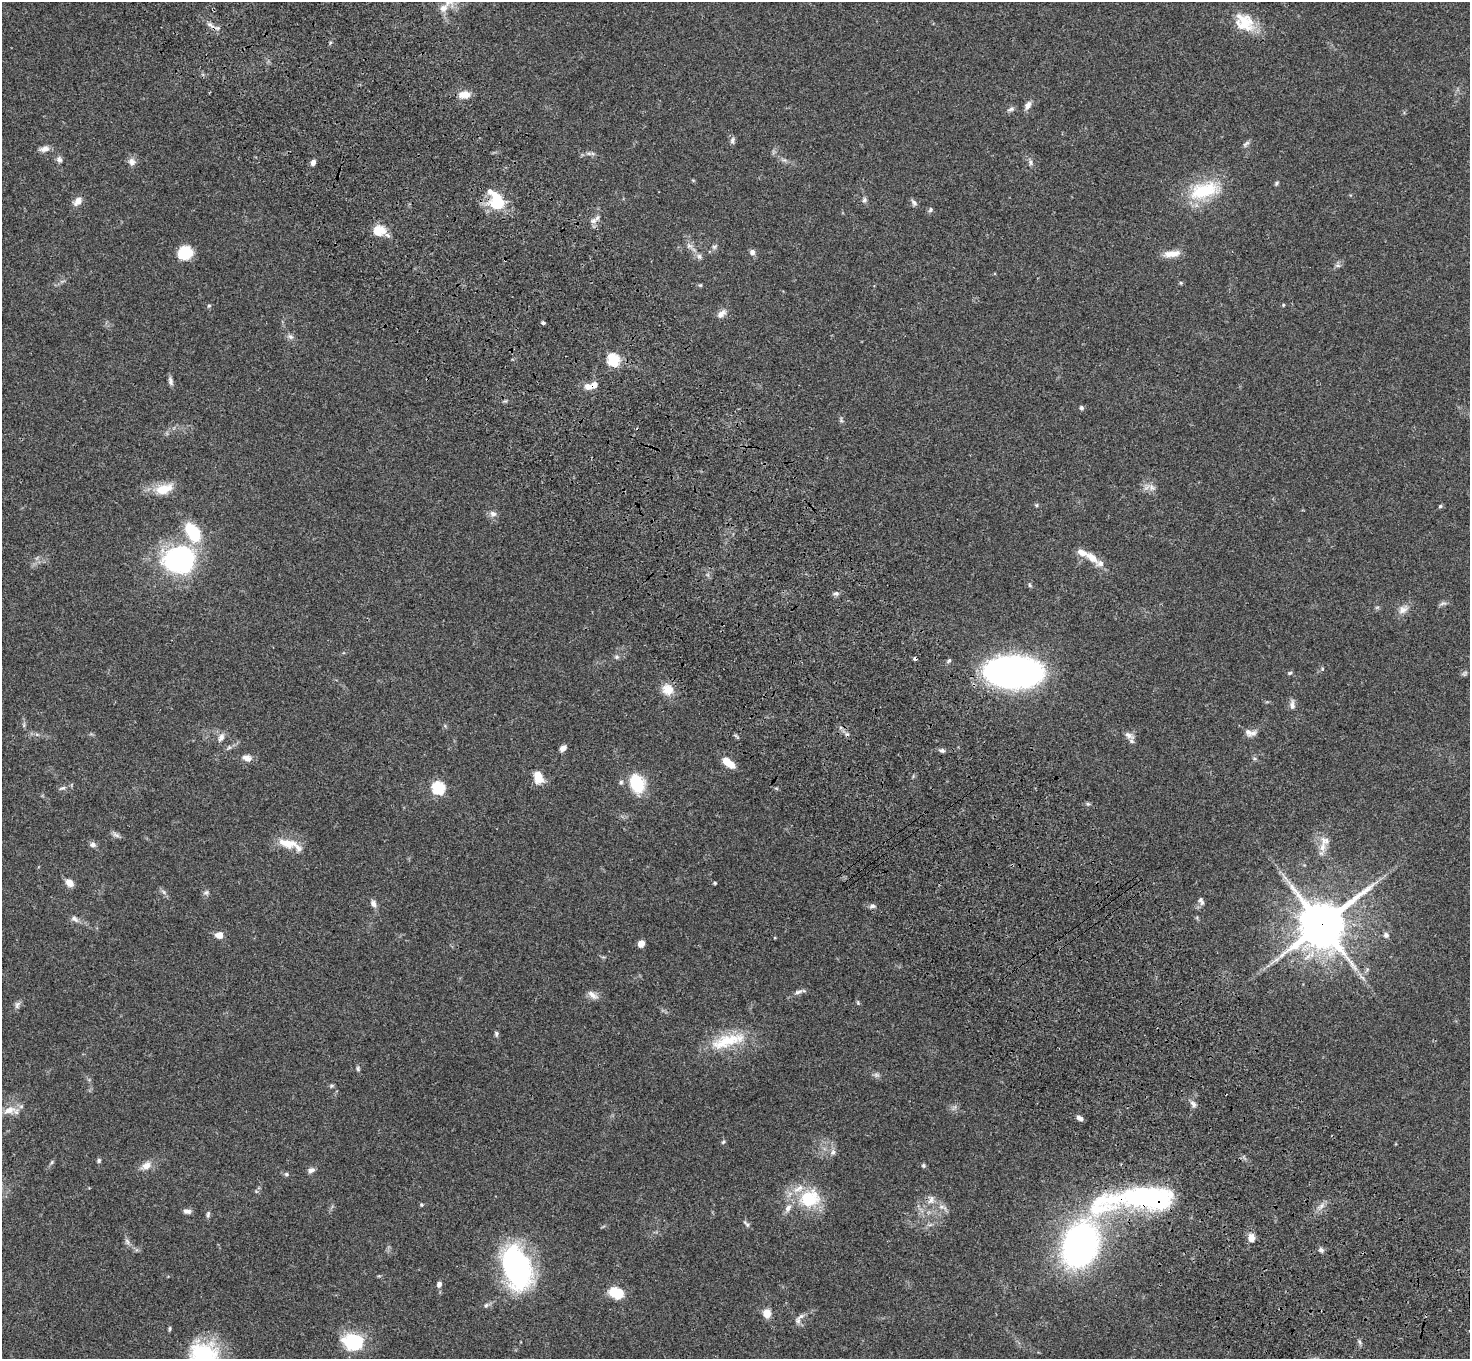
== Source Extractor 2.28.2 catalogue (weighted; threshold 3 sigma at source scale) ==
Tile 6 of 4 x 4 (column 2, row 2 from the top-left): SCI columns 1574-3041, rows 3093-4449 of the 6081 x 6045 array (HDU 1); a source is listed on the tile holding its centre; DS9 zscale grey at full resolution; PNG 1472 x 1361 px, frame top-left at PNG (2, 2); no overlay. Shown black and unused: <1% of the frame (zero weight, under 3 of 4 exposures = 6% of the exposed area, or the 3 px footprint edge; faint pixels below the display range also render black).
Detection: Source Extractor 2.28.2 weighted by HDU 2 'WHT'; one run over the whole footprint, this tile lists its part. Background 0.0477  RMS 0.0052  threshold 0.0235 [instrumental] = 3 sigma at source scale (4.5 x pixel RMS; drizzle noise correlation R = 1.50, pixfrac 1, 0.05/0.05 arcsec/px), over >= 5 px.
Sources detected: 146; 1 too faint to see at this stretch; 1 cosmic-ray / hot-pixel residue — not listed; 10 inside a brighter listed object's ellipse — not listed separately; the other 134 listed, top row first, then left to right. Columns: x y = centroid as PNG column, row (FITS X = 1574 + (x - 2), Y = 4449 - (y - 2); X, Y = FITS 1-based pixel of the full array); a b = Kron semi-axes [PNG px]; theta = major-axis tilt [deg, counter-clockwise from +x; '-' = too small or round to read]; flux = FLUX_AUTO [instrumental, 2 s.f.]
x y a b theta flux
443 8 13 11 41 4.6
1244 22 27 21 -43 14
211 25 15 5 -33 2.6
464 95 14 8 4 5.1
1028 105 11 6 59 2.7
1011 109 10 5 14 1.3
732 140 9 6 70 1.5
1246 144 11 5 40 1.2
44 149 12 7 14 2.7
59 159 8 7 - 1.6
132 162 11 9 -73 2.7
313 162 7 5 65 1.8
1030 162 8 5 -85 1.3
1276 183 6 4 43 0.79
1204 190 42 20 16 26
864 200 7 6 - 1.2
78 201 13 8 52 3.2
497 201 23 13 -57 21
914 202 9 6 -58 1.4
930 210 8 5 61 0.95
593 221 9 7 42 2.5
379 231 18 11 -19 8.4
689 246 8 6 10 1.6
714 247 7 5 17 0.97
752 252 7 6 - 1.9
185 253 15 13 26 13
1172 254 22 8 7 5.5
699 256 8 6 -58 1.6
1338 265 7 4 -1 1
1181 283 5 4 - 0.58
700 285 5 5 - 0.59
1283 305 4 4 - 0.5
209 306 5 4 - 0.71
721 314 14 7 38 2.9
543 323 4 3 - 1.6
291 337 7 6 - 1.4
613 360 6 6 - 51
170 381 11 6 -73 1.7
588 386 10 8 -14 3.5
1081 408 5 5 - 1
841 420 9 3 -78 0.88
1152 487 11 8 -35 2.7
164 489 24 12 18 9.7
1036 505 5 5 - 0.62
1440 506 5 4 - 0.8
493 514 10 8 -24 2.3
193 532 26 14 -56 21
1092 557 17 8 -39 6
179 559 27 22 2 95
1030 585 6 4 -61 0.72
836 593 8 6 17 1.5
1443 603 10 5 13 1.3
1403 610 13 9 31 3.4
616 657 6 5 - 1
915 659 4 3 - 2.3
949 661 6 5 - 0.91
1322 669 5 4 - 0.58
1014 672 35 19 -2 270
1290 673 6 4 22 0.71
1464 674 8 4 59 0.91
667 689 16 14 -30 6.4
1292 705 13 7 -86 2.3
1248 732 11 8 -51 2.5
1129 735 15 7 -29 2.7
221 737 11 7 64 2.5
229 747 6 5 - 0.92
563 748 8 5 37 2.5
942 750 7 6 - 1.2
248 759 10 9 - 2.5
728 762 14 7 -41 8.5
538 777 14 10 -75 7.2
621 782 7 6 - 1.1
637 784 14 11 -67 26
62 788 10 5 24 1.2
438 788 6 6 - 56
1088 804 6 5 - 0.84
116 835 12 5 -31 1.6
1325 840 13 11 -42 4
288 843 30 11 -11 9.1
93 844 8 6 4 1.8
69 883 9 7 -44 4.1
715 883 4 3 - 0.61
206 892 8 6 40 1.2
1202 902 7 6 - 1.2
373 904 9 7 -64 2.3
872 906 7 5 -1 1.4
75 919 12 6 -35 2
1321 925 15 14 - 2200
219 935 9 8 - 3.6
1386 935 7 7 - 1.6
641 944 6 5 - 4.6
1276 960 7 4 2 1.3
1362 977 8 4 -36 1.4
798 992 11 5 13 1.8
593 995 16 7 -36 3
17 1005 10 7 74 1.6
496 1034 7 5 90 0.95
727 1041 52 16 16 21
358 1069 6 5 - 0.85
876 1075 7 4 -1 1.1
331 1086 7 5 1 0.81
1193 1104 11 6 -49 1.8
9 1110 20 10 17 5.6
1080 1118 7 5 -31 2.1
723 1142 6 4 47 0.7
833 1152 8 6 89 1.6
99 1160 6 5 - 0.9
52 1162 6 4 71 0.74
146 1165 15 10 27 4.3
923 1165 5 5 - 0.85
311 1170 8 6 16 1.9
286 1174 6 6 - 0.93
810 1198 29 23 16 24
1138 1199 94 22 6 120
931 1200 14 7 74 3.3
421 1205 5 4 - 0.62
1321 1206 7 4 71 1.4
942 1207 16 6 -19 2.9
187 1211 9 6 -6 2
208 1214 9 5 84 1.1
747 1225 6 6 - 1.1
1251 1238 9 7 -90 4.6
127 1241 10 5 -63 1.5
1080 1245 30 21 70 220
1321 1250 7 6 - 1.2
516 1267 41 24 -71 100
439 1284 6 5 - 2
616 1293 16 11 -18 11
486 1305 6 5 - 1
767 1313 9 8 - 4.9
798 1321 9 7 89 1.9
170 1329 7 3 89 0.69
353 1342 18 14 -13 33
203 1356 35 34 - 40
Overlapping masked pixels (flux is a lower limit): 6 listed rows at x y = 211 25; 497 201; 588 386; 915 659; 1321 925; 1138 1199
Isophote crosses this tile's border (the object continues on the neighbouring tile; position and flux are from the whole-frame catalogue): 1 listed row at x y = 203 1356